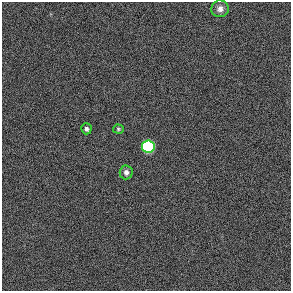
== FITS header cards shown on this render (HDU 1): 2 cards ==
NAXIS1  =                  289 / length of data axis 1
NAXIS2  =                  289 / length of data axis 2

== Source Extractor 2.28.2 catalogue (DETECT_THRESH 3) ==
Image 289 x 289 px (HDU 1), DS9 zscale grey, 1 PNG px = 1 image px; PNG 293 x 293 px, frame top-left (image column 1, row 289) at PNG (2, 2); each listed source drawn as its Kron ellipse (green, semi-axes under 4 px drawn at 4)
Background 0.00586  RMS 68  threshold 204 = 3 sigma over >= 5 px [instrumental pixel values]
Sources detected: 5; all 5 listed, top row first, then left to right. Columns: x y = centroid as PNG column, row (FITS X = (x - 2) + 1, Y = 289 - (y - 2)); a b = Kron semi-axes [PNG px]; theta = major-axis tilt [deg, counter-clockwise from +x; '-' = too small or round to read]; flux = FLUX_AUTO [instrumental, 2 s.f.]
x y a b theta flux
220 9 9 8 - 2.5e+04
86 129 5 5 - 1.3e+04
118 129 5 4 - 6.6e+03
148 147 6 6 - 1.3e+06
126 172 7 6 - 1.9e+04